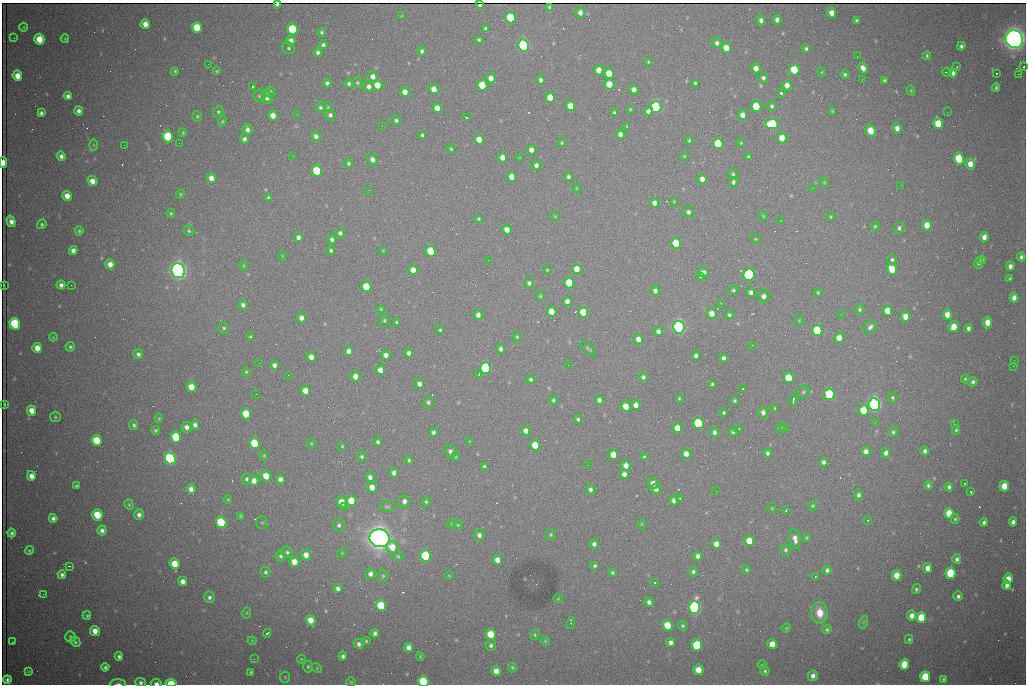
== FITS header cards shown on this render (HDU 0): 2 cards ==
NAXIS1  =                 1024 /fastest changing axis
NAXIS2  =                  682 /next to fastest changing axis

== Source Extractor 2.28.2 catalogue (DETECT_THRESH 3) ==
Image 1024 x 682 px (HDU 0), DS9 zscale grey, 1 PNG px = 1 image px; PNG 1028 x 686 px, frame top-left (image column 1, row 682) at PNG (2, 3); each listed source drawn as its Kron ellipse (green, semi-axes under 4 px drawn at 4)
Background 2140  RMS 28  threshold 84.4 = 3 sigma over >= 5 px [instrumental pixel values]
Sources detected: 557; of the 557, the 500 brightest by FLUX_AUTO listed and drawn (57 fainter detections omitted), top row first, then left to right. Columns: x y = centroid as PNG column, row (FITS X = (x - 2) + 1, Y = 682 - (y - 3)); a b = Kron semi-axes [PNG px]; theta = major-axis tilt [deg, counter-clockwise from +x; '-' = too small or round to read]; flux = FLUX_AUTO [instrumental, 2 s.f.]
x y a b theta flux
277 4 4 3 - 5.3e+03
480 5 4 3 - 3.2e+03
549 7 4 3 - 3.2e+03
580 13 5 5 - 9.0e+03
832 13 5 4 - 1.6e+04
402 16 3 3 - 1.7e+03
511 18 5 5 - 1.1e+05
761 20 5 4 - 7.3e+03
777 20 4 4 - 9.1e+03
856 20 4 3 - 3.3e+03
145 24 5 4 - 1.6e+04
24 27 4 3 - 1.7e+03
197 28 5 5 - 6.2e+04
293 29 5 5 - 1.4e+05
486 29 4 4 - 6.0e+03
321 32 4 4 - 2.9e+03
14 38 3 2 - 1.5e+03
39 39 5 5 - 4.3e+04
65 39 4 3 - 1.8e+03
1014 39 9 8 - 2.2e+06
479 40 4 3 - 3.2e+03
291 41 5 5 - 1.2e+04
717 43 5 4 - 7.1e+03
323 45 4 4 - 4.8e+03
523 45 6 5 - 5.6e+05
961 46 4 4 - 5.1e+03
288 48 7 5 -31 3.6e+03
726 48 5 5 - 2.6e+04
806 49 4 3 - 3.8e+03
422 51 4 3 - 4.2e+03
318 52 4 3 - 4.9e+03
927 55 4 4 - 2.7e+03
857 56 2 2 - 2.3e+03
648 62 3 3 - 1.9e+03
208 64 2 2 - 2.8e+03
957 67 3 2 - 1.7e+03
1023 67 3 3 - 6.2e+03
756 68 5 4 - 1.5e+04
863 68 6 4 -61 1.3e+04
599 70 5 4 - 2.1e+04
794 70 5 5 - 6.5e+04
175 71 4 4 - 2.4e+03
217 71 4 3 - 2.0e+03
822 72 5 3 - 1.7e+03
947 72 5 3 - 3.9e+03
953 73 4 4 - 7.2e+03
609 74 5 5 - 3.7e+04
845 74 4 4 - 3.9e+03
996 74 3 2 - 2.7e+03
1018 74 2 2 - 1.4e+04
17 76 5 4 - 2.2e+04
373 76 5 5 - 1.0e+04
491 78 5 4 - 1.4e+04
763 78 5 4 - 5.6e+03
862 79 3 2 - 3.8e+03
540 80 5 4 - 5.6e+03
884 80 4 4 - 3.4e+03
327 83 4 4 - 5.6e+03
357 83 5 4 - 2.7e+03
695 83 3 3 - 3.3e+03
349 84 4 4 - 4.1e+03
609 84 5 5 - 2.7e+04
377 85 5 5 - 2.9e+04
482 85 5 5 - 6.6e+04
787 85 5 4 - 1.4e+04
252 86 3 3 - 9.0e+04
369 87 5 5 - 7.4e+03
996 87 4 3 - 3.1e+03
434 89 5 4 - 1.6e+04
634 90 5 4 - 1.1e+04
911 90 5 4 - 2.0e+03
270 92 5 5 - 3.4e+03
405 92 5 4 - 1.6e+04
781 93 4 3 - 1.1e+04
68 96 4 4 - 6.0e+03
259 96 6 6 - 4.6e+03
267 97 7 5 -75 1.4e+04
550 98 5 5 - 3.1e+04
570 106 5 5 - 2.9e+04
756 106 5 5 - 7.2e+04
772 106 5 4 - 3.8e+03
321 107 5 5 - 4.3e+03
328 107 4 4 - 2.1e+03
656 107 6 5 - 4.0e+05
437 108 5 4 - 1.7e+04
630 109 3 3 - 2.0e+03
79 111 4 4 - 7.3e+03
648 111 5 4 - 8.0e+03
832 111 3 2 - 2.0e+03
218 112 5 5 - 3.3e+03
947 112 2 2 - 3.1e+03
41 113 4 4 - 4.9e+03
614 113 4 4 - 3.4e+03
297 114 2 2 - 2.7e+03
273 115 5 4 - 1.6e+04
330 115 5 5 - 5.0e+03
743 115 5 4 - 1.2e+04
197 116 5 4 - 2.9e+03
466 117 3 3 - 4.5e+03
396 120 5 4 - 3.9e+03
222 121 5 4 - 2.2e+03
772 124 7 5 0 1.4e+05
938 124 5 5 - 5.1e+04
382 126 3 2 - 1.9e+03
627 126 4 4 - 1.9e+03
897 128 5 4 - 1.1e+04
247 129 6 4 -66 8.6e+03
871 131 6 5 - 3.8e+04
183 133 4 3 - 2.1e+03
620 134 4 4 - 9.2e+03
423 135 4 3 - 4.5e+03
316 136 5 4 - 7.4e+03
168 137 5 5 - 1.4e+05
782 138 5 5 - 3.0e+04
244 139 4 4 - 6.3e+03
479 139 5 4 - 2.3e+04
689 141 4 3 - 2.4e+03
179 143 2 2 - 3.8e+03
562 143 4 4 - 2.3e+03
741 143 4 3 - 1.8e+03
718 144 5 5 - 8.6e+04
94 145 6 4 -90 2.2e+03
124 145 3 2 - 1.7e+03
451 149 5 4 - 2.3e+03
531 150 5 4 - 1.1e+04
61 156 5 4 - 7.5e+03
293 156 3 2 - 1.6e+03
684 156 4 4 - 1.7e+03
503 157 5 4 - 1.6e+04
748 157 4 3 - 3.5e+03
520 158 4 4 - 1.6e+03
959 159 6 5 - 8.8e+04
372 160 6 5 - 9.6e+03
3 163 5 3 - 2.6e+04
348 163 5 4 - 3.5e+03
970 164 5 5 - 1.8e+04
536 165 5 5 - 6.4e+03
317 171 5 5 - 9.6e+04
733 174 5 4 - 3.2e+03
512 177 5 4 - 2.1e+04
568 177 4 4 - 4.9e+03
211 178 5 4 - 1.6e+04
702 179 5 4 - 1.4e+04
92 181 5 4 - 1.7e+04
733 182 5 4 - 5.0e+03
824 182 5 4 - 1.8e+03
901 185 3 2 - 1.7e+03
576 188 5 3 - 1.8e+03
812 188 2 2 - 2.9e+03
368 190 2 2 - 8.5e+03
180 194 4 4 - 2.0e+03
67 196 5 4 - 1.8e+04
268 198 3 3 - 3.3e+03
674 201 3 3 - 2.4e+03
655 203 5 4 - 1.0e+04
688 212 5 5 - 6.0e+03
171 213 4 4 - 2.5e+03
555 216 5 3 - 2.0e+03
763 216 5 4 - 2.1e+03
831 217 4 3 - 2.1e+03
478 219 3 3 - 2.5e+03
780 220 3 2 - 2.3e+03
11 221 6 4 -72 9.8e+03
42 224 5 4 - 3.1e+03
927 225 5 4 - 2.5e+04
875 226 4 4 - 2.3e+03
899 228 5 5 - 4.8e+03
507 230 5 4 - 1.3e+04
79 231 5 3 - 2.7e+03
189 231 6 5 - 3.4e+03
340 233 5 4 - 5.0e+03
298 237 4 4 - 8.1e+03
984 237 5 4 - 1.2e+04
332 239 4 4 - 5.6e+03
755 239 5 4 - 2.1e+03
676 243 5 5 - 5.5e+04
331 250 4 4 - 3.8e+03
73 251 4 4 - 9.0e+03
383 251 3 3 - 1.5e+03
431 251 5 5 - 6.1e+04
282 256 5 3 - 1.5e+03
1021 257 4 4 - 5.0e+03
488 260 2 2 - 2.0e+03
892 260 5 4 - 4.2e+03
982 260 4 4 - 4.4e+03
979 263 5 4 - 4.0e+03
110 264 5 4 - 1.6e+04
243 265 5 3 - 1.8e+03
1010 266 4 4 - 8.9e+03
577 269 5 4 - 2.4e+04
892 269 6 5 - 4.3e+04
413 270 5 4 - 1.7e+04
547 270 4 4 - 2.1e+03
178 271 7 7 - 1.3e+06
704 272 5 5 - 1.2e+04
749 275 6 5 - 2.4e+05
700 277 3 3 - 6.8e+03
1010 278 4 3 - 2.4e+03
529 283 5 5 - 5.0e+03
569 283 5 5 - 7.0e+04
4 285 3 2 - 1.8e+03
61 285 4 4 - 7.5e+03
71 285 2 2 - 7.0e+03
366 287 5 5 - 5.6e+04
733 290 5 4 - 3.3e+03
655 291 5 4 - 7.0e+03
751 292 5 4 - 8.3e+03
818 293 4 4 - 2.6e+03
540 296 4 4 - 2.3e+03
764 296 6 6 - 9.2e+03
1014 298 4 4 - 1.1e+04
567 301 4 4 - 1.2e+04
721 303 3 2 - 1.7e+03
243 305 5 4 - 6.1e+03
381 309 4 3 - 1.8e+03
860 309 5 4 - 3.6e+03
887 311 5 5 - 2.7e+04
552 312 5 5 - 2.8e+04
583 312 5 5 - 4.4e+04
712 313 5 5 - 1.7e+04
841 314 3 2 - 2.6e+03
478 315 5 4 - 1.0e+04
729 315 5 4 - 3.8e+03
947 315 5 4 - 2.1e+04
905 317 5 4 - 2.1e+04
301 318 4 4 - 1.0e+04
384 320 6 4 87 2.9e+03
799 320 5 4 - 2.0e+03
397 323 4 3 - 4.5e+03
987 323 6 4 78 2.3e+04
15 324 6 5 - 1.7e+05
679 327 6 5 - 7.8e+05
870 327 7 5 43 7.1e+03
954 327 5 5 - 2.5e+04
224 328 6 5 - 3.2e+03
968 328 4 4 - 5.7e+03
440 330 3 3 - 2.6e+03
817 330 5 5 - 1.3e+05
658 331 5 4 - 7.4e+03
53 337 4 3 - 1.5e+03
251 337 3 3 - 3.2e+03
517 337 5 4 - 2.3e+03
839 338 5 4 - 2.0e+04
638 339 5 4 - 1.7e+04
752 345 2 2 - 4.6e+03
70 347 5 4 - 3.4e+03
37 348 5 4 - 1.9e+04
501 349 5 4 - 6.4e+03
588 349 10 4 -44 3.4e+03
349 351 5 4 - 1.1e+04
409 353 4 4 - 7.5e+03
138 354 5 5 - 5.1e+03
386 355 5 4 - 1.2e+04
696 356 4 4 - 7.2e+03
311 357 5 4 - 1.5e+04
723 358 4 4 - 6.7e+03
1014 360 2 2 - 2.3e+03
259 363 2 2 - 1.8e+03
275 365 4 4 - 9.0e+03
568 365 3 2 - 1.6e+03
1013 366 2 2 - 1.9e+04
486 368 6 5 - 2.6e+05
380 370 5 4 - 1.7e+04
246 372 4 4 - 2.5e+03
288 375 2 2 - 1.6e+03
479 375 3 2 - 6.6e+03
356 376 5 4 - 1.8e+04
643 377 4 4 - 5.0e+03
789 378 5 5 - 5.4e+04
531 379 4 4 - 3.8e+03
965 379 4 4 - 2.4e+03
973 382 5 4 - 5.0e+03
419 384 5 4 - 1.1e+04
712 384 4 3 - 3.9e+03
191 387 5 5 - 3.0e+04
743 389 3 2 - 3.1e+03
305 391 5 5 - 2.3e+04
803 392 7 5 47 4.2e+03
256 394 2 2 - 1.8e+03
829 394 6 5 - 1.9e+05
679 398 3 2 - 2.2e+03
892 398 5 5 - 3.0e+03
553 400 5 4 - 3.2e+03
599 400 5 4 - 6.9e+03
793 400 6 3 85 6.0e+03
735 401 3 3 - 2.8e+03
428 402 6 5 - 4.3e+03
4 404 4 2 - 2.1e+03
874 404 6 6 - 7.7e+05
636 405 5 4 - 1.4e+04
626 406 5 5 - 2.8e+04
775 408 4 3 - 2.4e+03
863 410 5 5 - 4.5e+04
31 411 5 4 - 2.1e+04
763 412 5 4 - 8.0e+03
724 413 3 3 - 3.1e+03
246 414 5 5 - 6.1e+04
55 417 5 5 - 2.8e+03
159 418 4 4 - 2.1e+03
578 419 4 4 - 3.6e+03
698 423 6 5 - 2.0e+05
875 423 3 3 - 2.0e+03
954 424 2 2 - 9.8e+03
134 425 5 4 - 3.5e+03
195 425 5 4 - 6.6e+03
187 427 5 5 - 9.3e+03
677 428 5 5 - 2.5e+04
739 428 3 2 - 2.8e+03
781 428 5 3 - 2.3e+03
785 428 3 2 - 2.0e+03
155 430 4 4 - 2.9e+03
956 430 4 4 - 2.6e+03
526 431 5 4 - 1.0e+04
434 432 4 4 - 5.5e+03
714 432 5 4 - 6.3e+03
733 432 5 3 - 3.4e+03
893 432 5 4 - 3.4e+03
176 437 5 5 - 1.0e+05
97 440 5 5 - 5.8e+04
470 441 4 3 - 1.6e+03
378 442 4 4 - 4.8e+03
254 443 5 5 - 7.9e+04
311 444 5 4 - 2.1e+03
535 445 5 5 - 5.5e+04
342 446 4 4 - 1.9e+03
450 451 6 5 - 7.8e+03
866 451 4 4 - 1.2e+04
925 451 4 4 - 6.3e+03
768 453 4 3 - 5.3e+03
886 453 5 4 - 9.7e+03
686 454 5 4 - 1.5e+04
264 455 5 4 - 2.4e+03
613 455 5 5 - 2.9e+04
362 457 5 5 - 3.6e+03
455 457 4 3 - 1.9e+03
644 457 4 3 - 2.4e+03
170 458 6 5 - 5.2e+05
409 460 4 3 - 3.2e+03
823 462 4 4 - 6.3e+03
587 465 2 2 - 5.6e+03
626 466 5 4 - 1.5e+04
485 467 4 3 - 4.2e+03
394 473 4 4 - 9.2e+03
624 474 5 4 - 1.0e+04
31 476 5 4 - 1.3e+04
266 476 6 5 - 3.2e+04
370 477 5 4 - 8.0e+03
247 479 6 5 - 4.7e+03
280 479 4 4 - 1.0e+04
254 481 5 4 - 1.7e+04
653 483 6 5 - 1.1e+04
964 483 3 2 - 1.8e+03
928 485 4 4 - 3.9e+03
76 486 4 3 - 3.1e+03
1004 486 5 5 - 3.5e+04
372 487 5 4 - 1.9e+04
949 487 4 4 - 4.8e+03
191 489 5 4 - 1.2e+04
590 489 5 4 - 5.8e+03
656 489 5 5 - 7.2e+03
716 491 2 2 - 2.3e+03
971 492 4 2 - 2.8e+03
859 495 5 4 - 6.0e+03
228 499 4 3 - 2.2e+03
680 499 3 3 - 5.2e+03
674 500 5 4 - 1.1e+04
351 501 5 5 - 4.5e+04
404 501 6 5 - 9.0e+03
342 502 6 5 - 2.8e+04
426 502 5 4 - 3.0e+03
129 505 5 4 - 2.5e+03
813 506 5 4 - 2.3e+03
344 507 2 2 - 4.4e+03
387 507 8 5 1 3.9e+03
772 508 4 4 - 1.9e+03
786 511 4 3 - 4.2e+03
949 513 5 4 - 4.0e+04
97 515 6 5 - 6.9e+04
139 515 5 5 - 7.5e+03
240 516 4 4 - 2.2e+03
53 518 4 4 - 6.0e+03
955 519 5 4 - 2.7e+03
867 520 3 2 - 1.7e+03
221 522 5 5 - 1.8e+05
984 522 4 3 - 4.7e+03
1013 522 5 4 - 7.5e+03
262 523 6 5 - 3.4e+03
452 524 4 4 - 2.1e+03
642 524 5 3 - 1.7e+03
339 525 6 5 - 5.1e+03
458 525 4 4 - 2.1e+03
102 530 5 4 - 6.9e+03
11 533 4 4 - 4.9e+03
551 534 5 5 - 3.2e+03
479 535 5 5 - 7.8e+03
380 538 10 9 - 2.6e+06
806 538 3 3 - 2.1e+03
795 539 10 5 -80 1.2e+04
749 541 5 5 - 4.4e+04
594 544 4 4 - 6.7e+03
716 544 5 4 - 1.5e+04
392 547 6 5 - 3.2e+04
785 550 5 5 - 4.0e+03
29 551 4 4 - 2.4e+03
287 552 6 5 - 3.9e+03
342 553 5 4 - 2.3e+03
306 555 5 4 - 1.8e+04
281 556 5 5 - 4.5e+03
398 556 5 4 - 2.8e+03
425 556 5 5 - 2.0e+05
698 556 4 4 - 9.5e+03
957 559 5 4 - 5.7e+03
497 560 5 5 - 1.6e+04
294 562 5 5 - 2.3e+04
175 564 5 5 - 3.9e+04
69 566 3 2 - 2.7e+03
595 566 4 4 - 3.5e+03
927 568 5 4 - 1.5e+04
746 570 3 3 - 2.4e+03
827 570 5 4 - 5.3e+03
693 571 5 5 - 4.8e+03
265 572 5 5 - 3.7e+03
612 573 4 4 - 3.0e+03
951 573 5 5 - 1.3e+05
370 574 5 5 - 9.0e+03
62 575 4 4 - 5.4e+03
449 575 5 3 - 1.7e+03
897 575 5 4 - 3.0e+04
383 576 6 5 - 3.1e+03
815 576 3 2 - 2.3e+03
1008 579 5 4 - 2.4e+04
183 581 4 4 - 1.1e+04
654 583 3 3 - 1.0e+05
1007 585 4 4 - 8.3e+03
338 589 4 4 - 6.3e+03
916 589 5 4 - 3.6e+03
43 594 2 2 - 1.0e+04
958 596 5 4 - 5.5e+03
209 597 6 5 - 5.7e+03
558 599 4 3 - 1.7e+03
649 602 5 4 - 7.1e+03
381 606 5 5 - 1.1e+05
695 607 6 5 - 5.3e+05
246 613 5 3 - 2.0e+03
820 613 11 8 -86 2.7e+04
87 615 4 4 - 2.6e+03
912 616 5 5 - 1.4e+04
921 617 5 5 - 6.3e+04
311 620 5 5 - 2.6e+04
864 622 6 4 71 2.8e+03
571 623 6 3 79 1.8e+03
667 625 5 5 - 4.4e+04
683 626 5 4 - 2.9e+03
786 628 4 4 - 1.9e+03
827 630 4 4 - 3.2e+03
95 631 5 4 - 1.7e+04
267 633 4 2 - 2.5e+03
375 633 4 4 - 5.6e+03
491 634 5 5 - 5.9e+04
535 635 5 4 - 2.5e+03
70 637 5 5 - 3.2e+03
909 639 4 3 - 2.7e+03
252 641 4 4 - 1.7e+03
366 641 4 3 - 2.3e+03
545 641 5 4 - 2.1e+03
12 642 3 2 - 2.3e+03
75 642 5 4 - 3.5e+03
671 642 4 4 - 9.2e+03
359 644 5 5 - 6.7e+03
772 644 5 5 - 2.7e+04
491 645 5 5 - 5.1e+03
697 645 5 5 - 1.5e+05
409 647 4 4 - 1.1e+04
119 656 4 4 - 4.9e+03
343 656 4 4 - 5.7e+03
420 656 4 3 - 1.9e+03
254 659 2 2 - 5.6e+03
301 659 4 4 - 2.0e+03
904 664 5 5 - 6.6e+04
762 665 4 4 - 1.8e+03
105 667 4 4 - 4.2e+03
308 667 6 4 -90 2.9e+03
512 667 5 4 - 2.5e+03
317 668 6 4 -47 2.1e+03
698 670 5 5 - 3.0e+04
28 671 4 3 - 2.2e+03
496 671 5 4 - 2.1e+04
765 671 5 4 - 3.1e+03
251 672 3 3 - 2.3e+03
813 676 5 5 - 9.6e+03
285 677 5 5 - 2.2e+03
925 677 5 5 - 8.8e+04
943 679 3 3 - 2.7e+03
7 680 4 4 - 5.4e+03
423 681 5 5 - 1.2e+05
141 682 5 4 - 5.1e+03
351 682 5 5 - 2.5e+03
156 683 5 3 - 5.6e+03
171 683 5 3 - 4.0e+04
118 684 8 3 0 4.0e+03
At the frame edge (FLAGS 8, measured only in part): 8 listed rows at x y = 277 4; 1023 67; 3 163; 423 681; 141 682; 156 683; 171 683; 118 684
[57 fainter detections neither listed nor drawn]

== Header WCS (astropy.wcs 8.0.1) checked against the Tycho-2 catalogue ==
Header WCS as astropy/WCSLIB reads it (CRVAL/CRPIX/CD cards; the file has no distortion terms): RA---TAN/DEC--TAN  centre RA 06:56:22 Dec +31:26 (104.09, +31.44 deg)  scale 1.44 arcsec/px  FOV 24.5' x 16.3'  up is -93 deg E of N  parity flipped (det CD > 0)
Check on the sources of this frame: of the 60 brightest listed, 12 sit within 2.2 arcsec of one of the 16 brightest Tycho-2 stars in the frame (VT <= 13.07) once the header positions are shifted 0.50 arcsec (0.21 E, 0.45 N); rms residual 1.47 arcsec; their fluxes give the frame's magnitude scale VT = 25.50 - 2.5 log10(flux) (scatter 0.42 mag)
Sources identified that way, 12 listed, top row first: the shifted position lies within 2.2 arcsec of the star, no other Tycho-2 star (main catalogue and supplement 1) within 4.4 arcsec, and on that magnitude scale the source's flux lands within +1.5 / -3 mag of the star's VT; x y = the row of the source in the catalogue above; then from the Tycho-2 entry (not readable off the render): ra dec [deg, ICRS J2000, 3 dp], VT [Tycho-2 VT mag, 2 dp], TYC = Tycho-2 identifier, HIP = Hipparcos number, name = IAU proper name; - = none
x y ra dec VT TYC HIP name
523 45 103.952 +31.434 11.53 2437-424-1 - -
656 107 103.978 +31.488 11.51 2437-421-1 - -
772 124 103.984 +31.534 11.82 2437-428-1 - -
168 137 104.002 +31.294 13.07 2437-1012-1 - -
178 271 104.065 +31.301 9.89 2437-425-1 - -
749 275 104.055 +31.528 12.03 2437-1294-1 - -
679 327 104.081 +31.501 10.83 2437-37-1 - -
874 404 104.112 +31.580 11.47 2437-71-1 - -
170 458 104.152 +31.301 11.67 2437-646-1 - -
380 538 104.185 +31.385 8.52 2437-370-1 33393 -
425 556 104.192 +31.404 11.68 2437-91-1 - -
695 607 104.211 +31.512 11.03 2437-937-1 - -